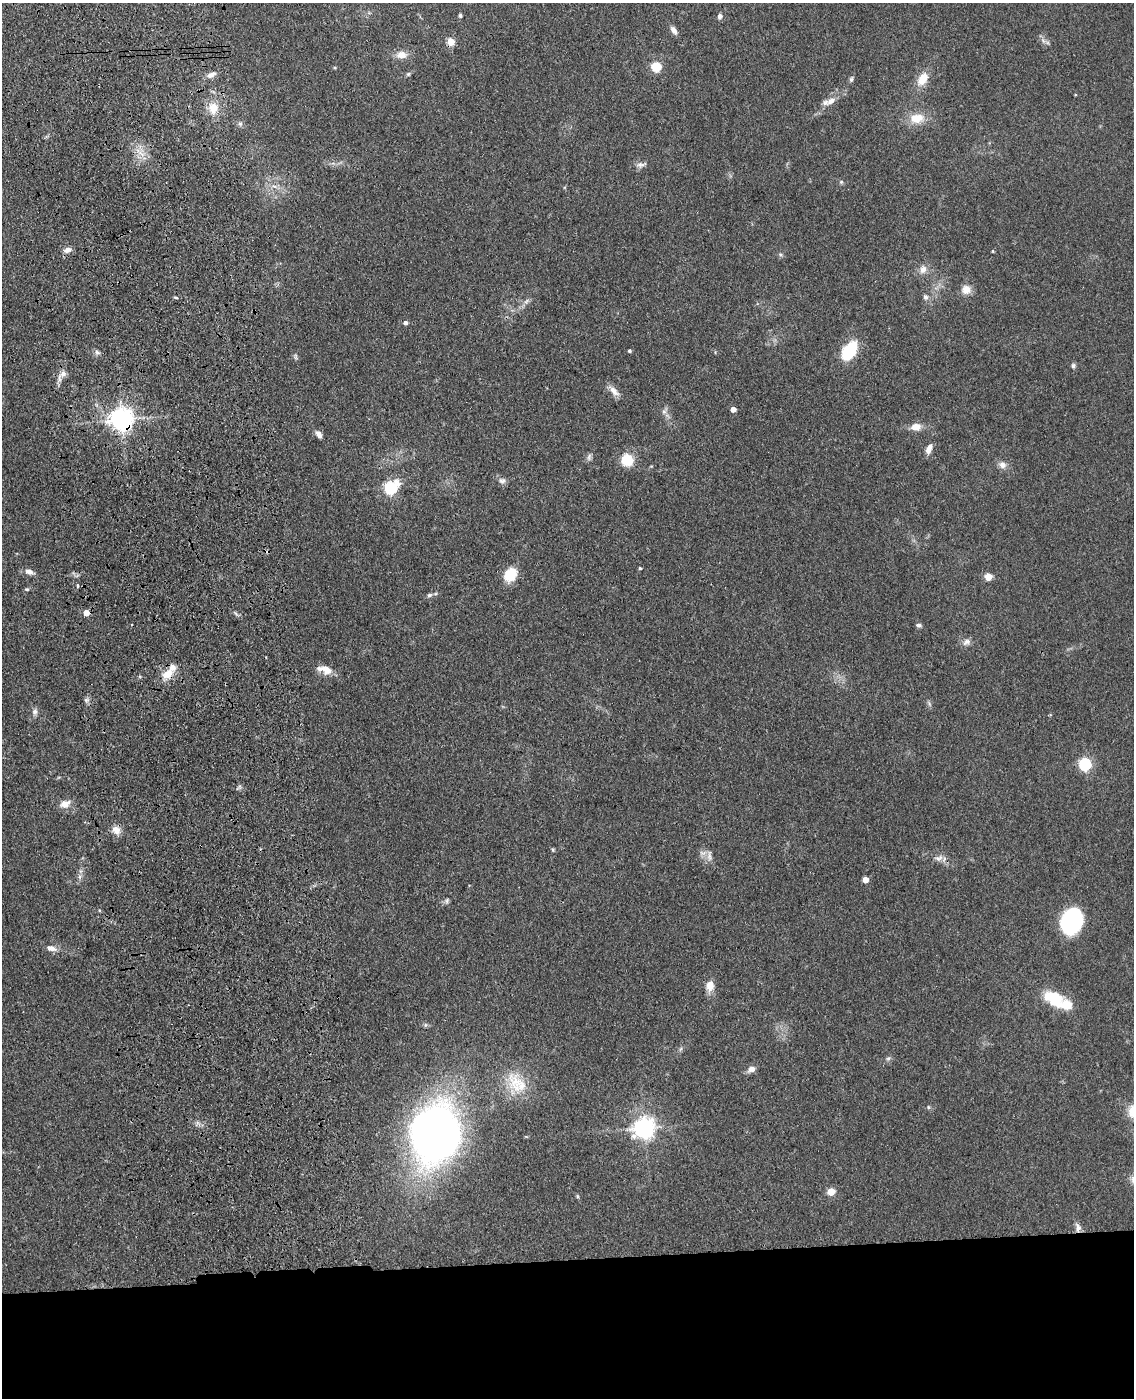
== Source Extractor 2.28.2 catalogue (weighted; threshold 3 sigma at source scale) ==
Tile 11 of 4 x 3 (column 3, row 3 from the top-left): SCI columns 2379-3510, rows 151-1546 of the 4757 x 4590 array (HDU 1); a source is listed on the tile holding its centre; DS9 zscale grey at full resolution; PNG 1136 x 1400 px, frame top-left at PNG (2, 3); no overlay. Shown black and unused: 10% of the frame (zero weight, under 3 of 4 exposures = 6% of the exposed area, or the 3 px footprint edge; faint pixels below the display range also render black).
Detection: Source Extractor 2.28.2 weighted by HDU 2 'WHT'; one run over the whole footprint, this tile lists its part. Background 0.0701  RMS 0.006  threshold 0.0271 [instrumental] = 3 sigma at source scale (4.5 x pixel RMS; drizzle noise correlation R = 1.50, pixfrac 1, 0.05/0.05 arcsec/px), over >= 5 px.
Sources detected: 86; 2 inside a brighter listed object's ellipse — not listed separately; the other 84 listed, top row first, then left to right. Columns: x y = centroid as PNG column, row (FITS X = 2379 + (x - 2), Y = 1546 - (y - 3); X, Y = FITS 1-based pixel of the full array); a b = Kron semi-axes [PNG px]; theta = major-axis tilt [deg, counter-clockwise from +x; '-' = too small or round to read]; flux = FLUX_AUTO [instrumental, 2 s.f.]
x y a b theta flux
460 15 5 4 - 1
720 16 7 5 88 2.2
674 30 10 6 -59 3.2
1043 41 8 4 -53 1.6
451 42 5 5 - 17
401 55 12 9 2 6.1
656 67 5 5 - 40
408 74 5 5 - 1
211 75 13 6 22 3.3
851 79 8 5 70 1.3
923 79 16 10 58 9.8
831 101 15 8 35 5.3
213 108 15 11 85 9.4
917 118 17 12 7 11
240 124 7 5 -67 1.4
641 165 15 7 8 2.8
841 182 5 5 - 0.96
274 186 9 4 -19 1.9
67 250 10 6 22 2.9
993 251 4 4 - 0.59
780 254 6 5 - 1.1
923 269 10 8 72 4.2
966 290 12 12 - 5.4
926 297 7 6 - 1.9
175 298 6 3 -10 0.74
526 301 9 3 46 1.5
405 323 4 4 - 2.2
629 351 4 4 - 1.1
849 351 17 9 55 43
97 352 8 6 -41 1.7
1073 366 6 6 - 1.4
63 374 11 7 39 3.7
614 391 20 7 -46 4.3
733 409 4 4 - 5.5
664 412 7 6 - 1.7
121 419 7 7 - 520
916 427 11 8 5 6.2
319 434 9 6 -56 2.8
929 449 11 6 66 4.4
589 457 11 5 72 1.8
627 460 13 12 - 14
1002 465 10 9 - 3.4
502 480 10 8 0 2.4
391 488 7 6 - 100
640 568 3 3 - 0.89
29 572 9 6 -14 3.8
510 575 14 11 53 16
988 577 5 5 - 16
77 585 4 3 - 1.5
27 589 5 4 - 0.83
429 595 7 5 18 1.4
86 613 5 4 - 8.4
919 625 7 4 -3 1.3
966 642 12 8 36 2.8
325 669 18 9 -15 7.2
168 674 14 10 30 9.3
86 700 7 6 - 1.5
929 704 8 5 -70 1.2
35 712 9 7 75 2.2
1050 715 4 3 - 0.65
1085 764 6 5 - 87
65 804 15 10 18 5.2
116 830 12 10 -50 5
553 850 5 4 - 0.71
703 853 11 6 7 2.6
709 856 16 6 -88 3
939 858 12 7 12 2.9
80 877 9 4 82 1.8
865 880 4 4 - 8.3
447 901 8 5 72 1.2
1072 921 24 18 71 57
51 948 14 7 -13 3.7
710 986 14 10 83 6
1055 999 26 16 -30 22
425 1025 6 4 71 0.85
888 1058 7 5 29 1.2
751 1069 9 7 26 3.6
516 1083 35 21 -48 20
928 1107 5 5 - 0.82
644 1128 7 7 - 390
435 1134 44 35 78 430
831 1192 5 5 - 17
577 1196 6 4 -72 0.73
1078 1228 12 7 -84 3
Overlapping masked pixels (flux is a lower limit): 4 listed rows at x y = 121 419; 86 613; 168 674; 1078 1228